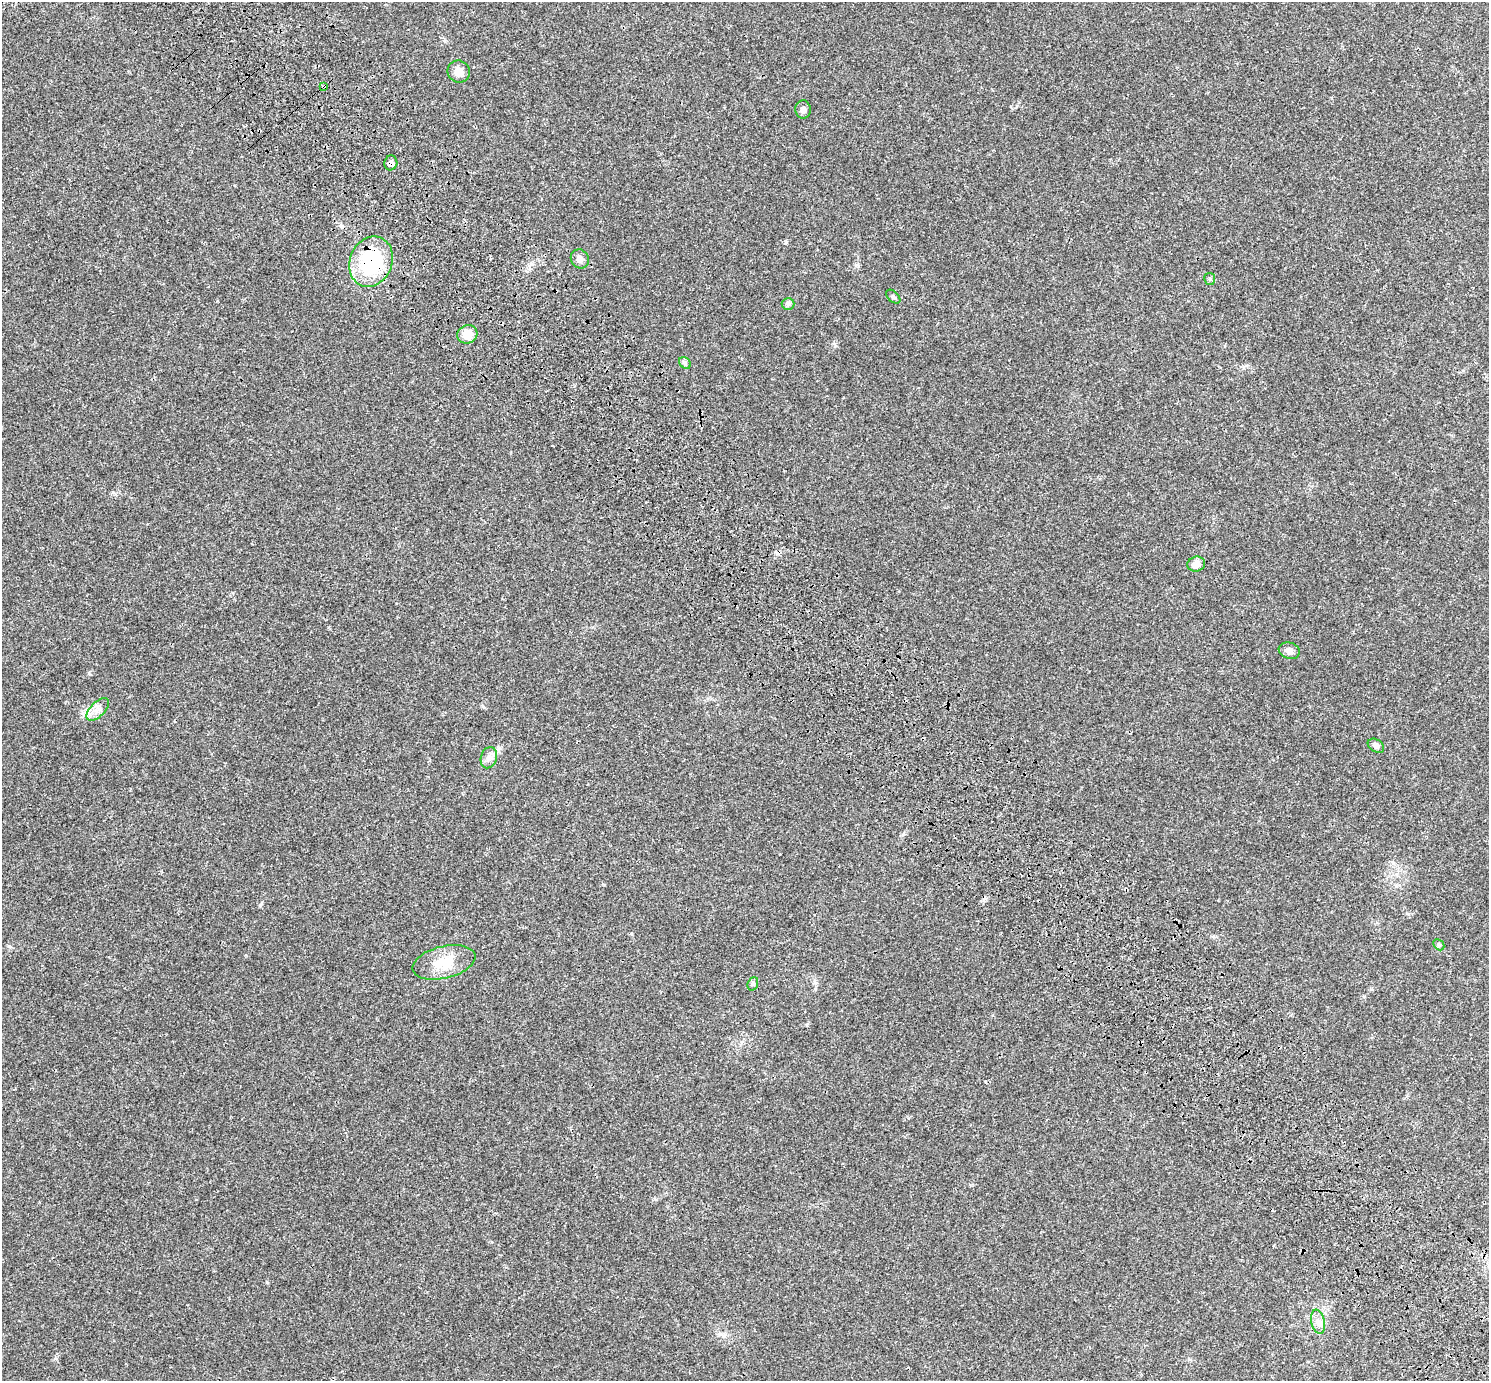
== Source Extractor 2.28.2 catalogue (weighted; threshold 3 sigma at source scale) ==
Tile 6 of 4 x 4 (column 2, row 2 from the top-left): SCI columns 1619-3105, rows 3065-4443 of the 6217 x 6189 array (HDU 1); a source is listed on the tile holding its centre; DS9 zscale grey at full resolution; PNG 1491 x 1383 px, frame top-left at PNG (2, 2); each listed source drawn as its Kron ellipse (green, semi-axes under 4 px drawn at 4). Shown black and unused: <1% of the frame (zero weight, under 3 of 4 exposures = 9% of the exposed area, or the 3 px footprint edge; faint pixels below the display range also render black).
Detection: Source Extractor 2.28.2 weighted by HDU 2 'WHT'; one run over the whole footprint, this tile lists its part. Background 0.0414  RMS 0.0038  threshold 0.017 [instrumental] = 3 sigma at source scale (4.5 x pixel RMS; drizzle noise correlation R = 1.50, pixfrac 1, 0.0396/0.0396 arcsec/px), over >= 5 px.
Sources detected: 21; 1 cosmic-ray / hot-pixel residue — neither listed nor drawn; the other 20 listed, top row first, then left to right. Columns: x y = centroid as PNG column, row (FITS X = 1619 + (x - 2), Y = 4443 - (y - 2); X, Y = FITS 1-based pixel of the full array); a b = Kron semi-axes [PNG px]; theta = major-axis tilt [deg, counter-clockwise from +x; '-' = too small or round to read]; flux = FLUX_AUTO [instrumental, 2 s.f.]
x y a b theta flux
459 71 11 11 - 3
324 86 3 3 - 0.43
803 109 9 7 -89 1.3
391 163 7 6 - 1.4
580 259 10 9 - 1.7
371 262 26 21 68 29
1210 279 6 5 - 0.64
893 297 8 5 -45 0.73
788 304 6 6 - 0.79
467 334 10 9 - 4.4
685 363 7 5 -47 0.81
1196 564 9 7 15 2.9
1289 651 11 8 -17 2.1
98 709 14 7 45 2.3
1376 746 9 6 -35 1.3
489 758 11 8 72 1.9
1439 945 6 4 -46 0.57
444 962 32 16 14 9.8
753 984 7 5 69 0.62
1318 1322 12 6 -78 2
Overlapping masked pixels (flux is a lower limit): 3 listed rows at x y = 324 86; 391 163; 371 262
Unlisted compact peaks at least as high as the median listed source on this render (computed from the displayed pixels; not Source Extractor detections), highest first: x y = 260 905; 786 242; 267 1282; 835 346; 89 673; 604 885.